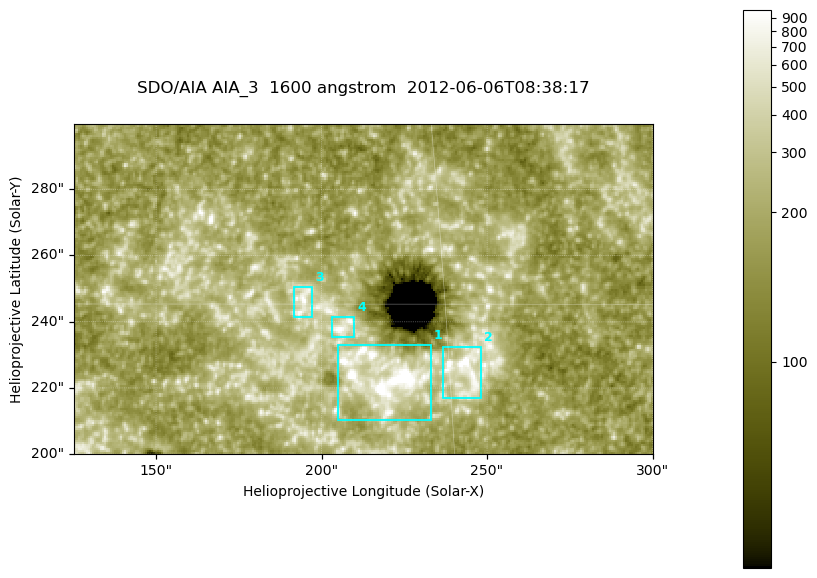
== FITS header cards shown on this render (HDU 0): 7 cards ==
TELESCOP= 'SDO/AIA '
INSTRUME= 'AIA_3   '
WAVELNTH=                 1600
WAVEUNIT= 'angstrom'
DATE-OBS= '2012-06-06T08:38:17.12'
CTYPE1  = 'HPLN-TAN'
CTYPE2  = 'HPLT-TAN'

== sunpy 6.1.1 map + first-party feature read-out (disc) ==
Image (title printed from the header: SDO/AIA AIA_3  1600 angstrom  2012-06-06T08:38:17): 287 x 164 px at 0.609 arcsec/px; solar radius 946 arcsec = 1552 px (partial field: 0.6% of the solar disc is inside the frame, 100% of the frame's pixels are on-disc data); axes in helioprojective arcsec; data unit not stated in the header (colour bar unlabelled)
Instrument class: DISC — disc imager (sunpy class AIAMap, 1600 A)
Bright regions (active regions / flare kernels): reference = the on-disc median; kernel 3 px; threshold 5 sigma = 343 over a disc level ~186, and >= 1.15x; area >= 47 px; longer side >= 3 px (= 1.8 arcsec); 4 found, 4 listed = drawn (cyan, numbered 1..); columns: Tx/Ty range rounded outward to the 2 arcsec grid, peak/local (2 s.f.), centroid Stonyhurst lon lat
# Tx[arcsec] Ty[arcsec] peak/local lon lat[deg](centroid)
1 204..234 210..234 9.5 +14 +14
2 236..248 216..232 6.1 +15 +14
3 190..198 240..252 4.6 +12 +15
4 202..210 234..242 5.1 +13 +15